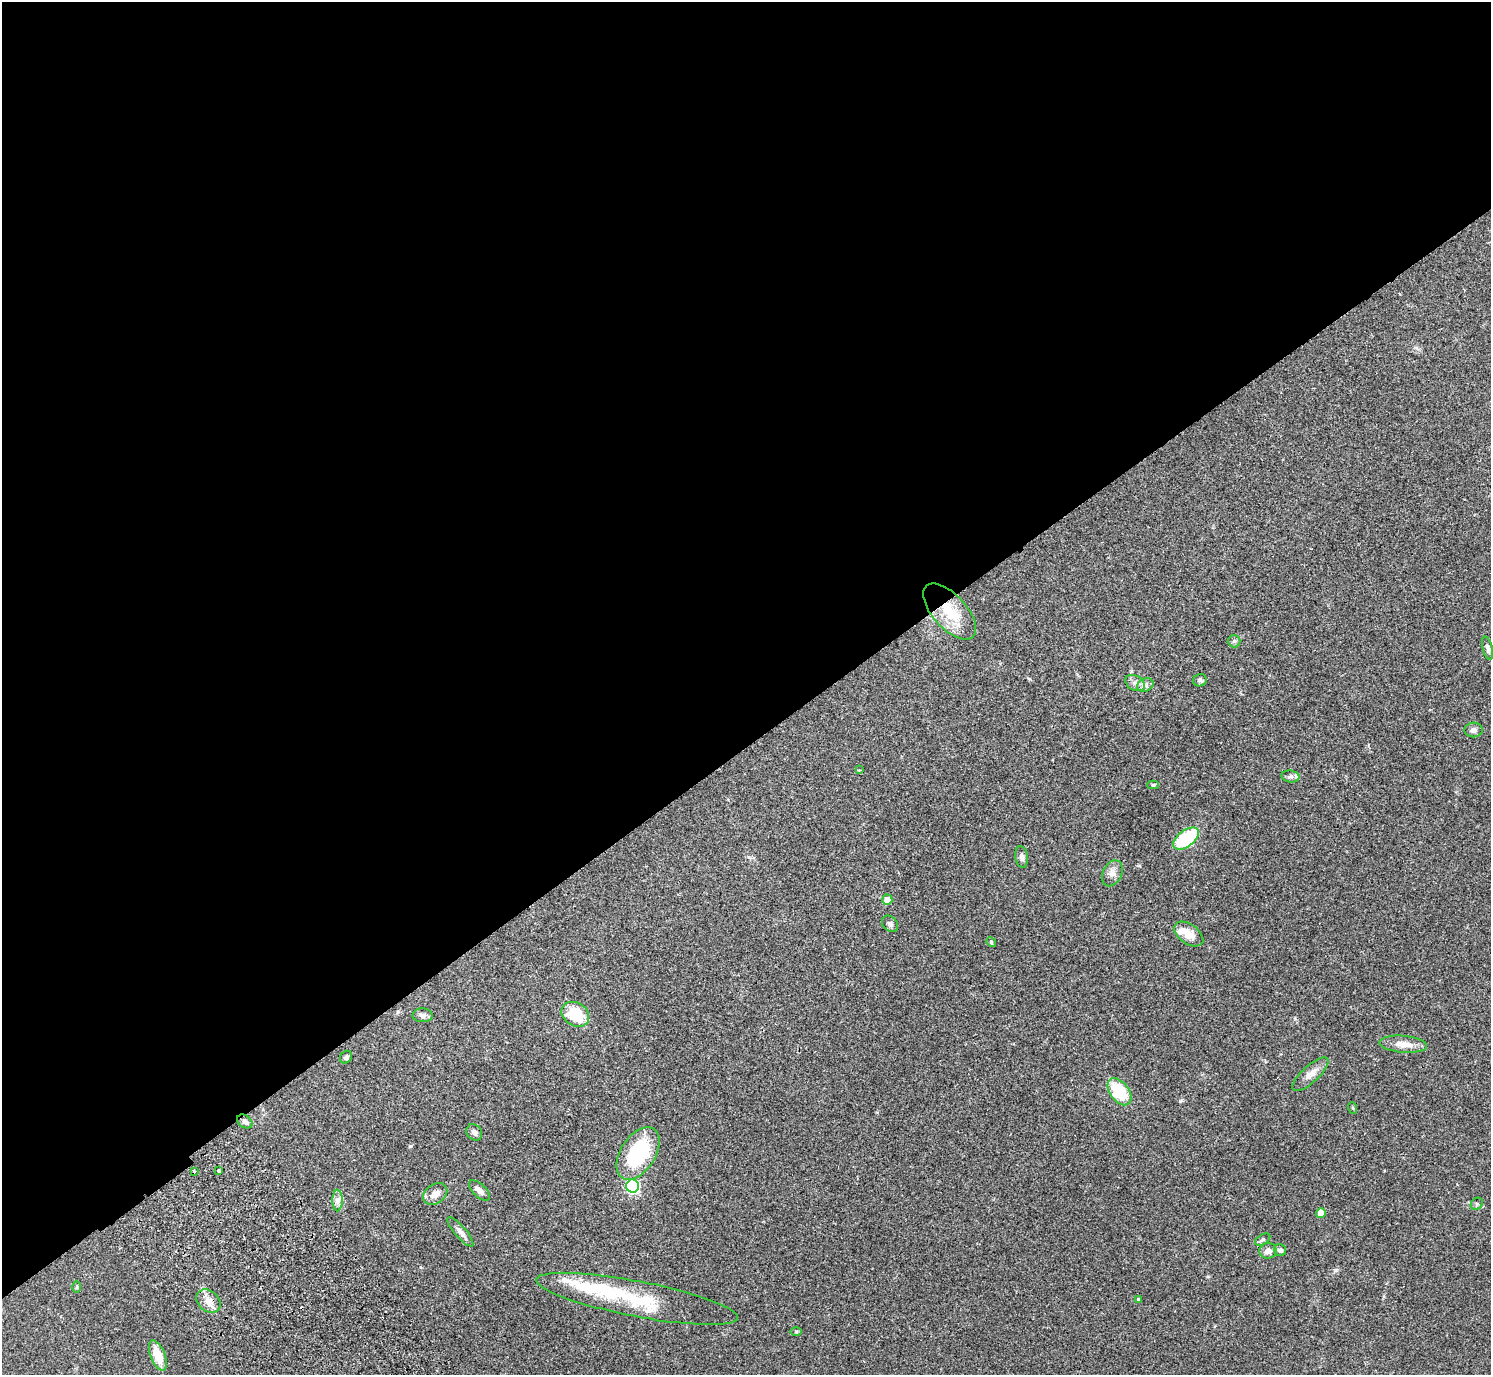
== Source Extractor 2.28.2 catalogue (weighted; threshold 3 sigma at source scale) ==
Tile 2 of 4 x 4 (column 2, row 1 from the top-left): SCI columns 1536-3024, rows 4323-5695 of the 6052 x 6035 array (HDU 1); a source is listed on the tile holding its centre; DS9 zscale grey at full resolution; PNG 1493 x 1377 px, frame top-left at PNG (2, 2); each listed source drawn as its Kron ellipse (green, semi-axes under 4 px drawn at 4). Shown black and unused: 54% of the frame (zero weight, under 2 of 3 exposures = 3% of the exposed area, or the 3 px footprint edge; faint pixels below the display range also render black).
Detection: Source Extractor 2.28.2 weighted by HDU 2 'WHT'; one run over the whole footprint, this tile lists its part. Background 0.0812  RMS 0.0059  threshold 0.0267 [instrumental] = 3 sigma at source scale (4.5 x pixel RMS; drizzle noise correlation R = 1.50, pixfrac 1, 0.05/0.05 arcsec/px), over >= 5 px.
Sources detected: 51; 1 inside a brighter object's white glare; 1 cosmic-ray / hot-pixel residue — neither listed nor drawn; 4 inside a brighter listed object's ellipse — not listed separately; the other 45 listed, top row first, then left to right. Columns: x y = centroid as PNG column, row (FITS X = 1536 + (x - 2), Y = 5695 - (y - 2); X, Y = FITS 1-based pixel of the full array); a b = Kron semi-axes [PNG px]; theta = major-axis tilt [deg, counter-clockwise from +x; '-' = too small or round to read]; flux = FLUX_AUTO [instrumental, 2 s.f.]
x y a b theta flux
950 612 34 17 -48 19
1234 641 6 6 - 1.1
1488 648 12 5 -76 1.9
1200 680 7 6 - 1.2
1135 683 10 7 -30 2.8
1145 685 8 6 22 1.9
1474 730 9 7 0 2.3
859 770 3 3 - 0.43
1290 776 9 6 -9 1.7
1153 785 5 4 - 1
1186 838 15 8 37 37
1022 857 11 6 -81 2
1112 873 14 9 64 3.4
887 900 5 5 - 5.7
890 924 9 7 -45 1.7
1189 934 16 10 -35 6.7
991 942 5 4 - 0.65
575 1014 14 11 -34 19
423 1015 10 7 -1 2.3
1403 1044 24 8 -5 6.9
346 1057 7 5 52 1.3
1310 1074 23 8 42 4.9
1120 1092 15 9 -53 26
1353 1108 6 3 -70 0.54
245 1121 8 6 -33 1.6
474 1132 9 7 -46 1.9
638 1153 29 17 58 44
194 1171 3 3 - 0.78
218 1171 4 3 - 3.6
633 1186 6 6 - 83
479 1191 13 6 -45 2.9
435 1194 13 9 34 4.7
337 1201 11 5 -90 2.3
1477 1204 6 5 - 1.1
1321 1213 5 5 - 7.8
460 1232 18 6 -50 3
1263 1240 8 5 31 1.1
1280 1250 6 6 - 1.9
1268 1251 8 7 - 3.1
77 1287 6 4 89 0.65
637 1299 102 17 -11 37
1138 1299 4 3 - 2.8
208 1301 13 10 -41 4.7
796 1331 6 4 1 0.64
158 1356 16 7 -68 11
Overlapping masked pixels (flux is a lower limit): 1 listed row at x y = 950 612
Unlisted compact peaks at least as high as the median listed source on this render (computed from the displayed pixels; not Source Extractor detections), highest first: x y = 1180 1101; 1336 1270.